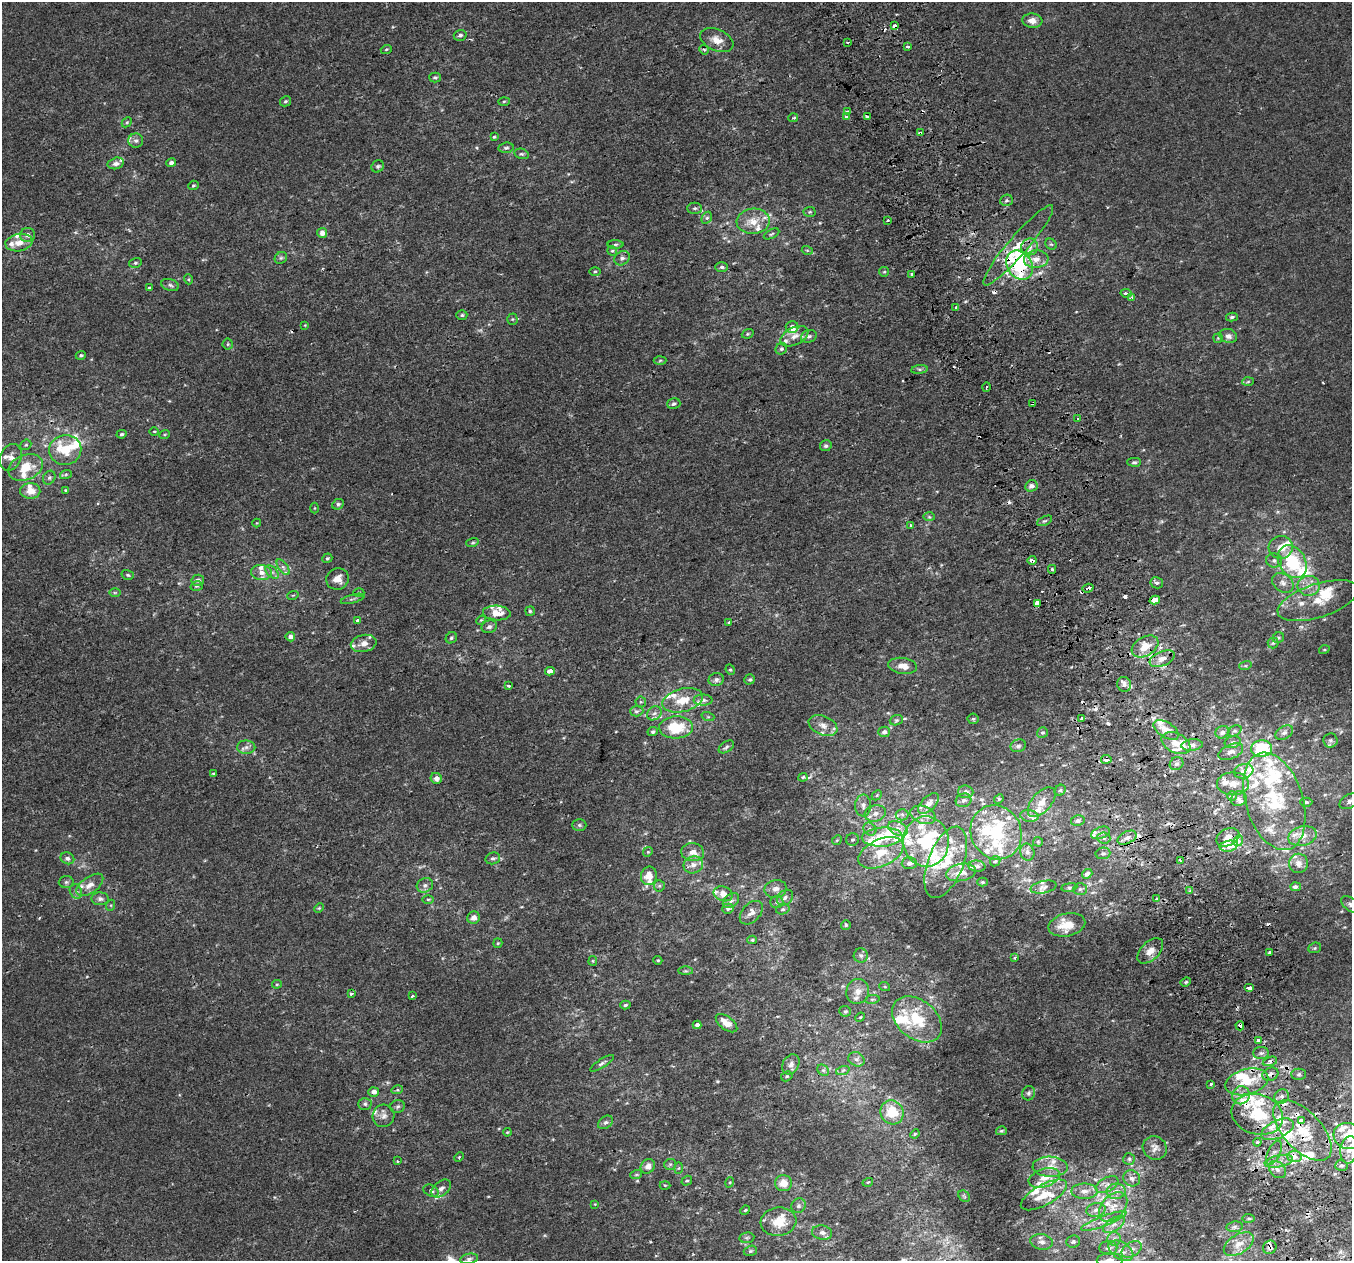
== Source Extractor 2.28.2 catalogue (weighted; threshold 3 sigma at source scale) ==
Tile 6 of 4 x 4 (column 2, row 2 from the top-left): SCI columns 1393-2742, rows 2655-3913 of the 5483 x 5253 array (HDU 1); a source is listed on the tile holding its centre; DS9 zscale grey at full resolution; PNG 1354 x 1263 px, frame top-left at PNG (2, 2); each listed source drawn as its Kron ellipse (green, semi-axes under 4 px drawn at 4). Shown black and unused: <1% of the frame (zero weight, under 2 of 3 exposures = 2% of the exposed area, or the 3 px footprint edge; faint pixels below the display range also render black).
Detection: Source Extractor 2.28.2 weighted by HDU 2 'WHT'; one run over the whole footprint, this tile lists its part. Background -2.75e-04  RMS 0.0028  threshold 0.0127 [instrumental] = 3 sigma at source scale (4.5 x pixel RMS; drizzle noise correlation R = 1.50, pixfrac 1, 0.0396/0.0396 arcsec/px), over >= 5 px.
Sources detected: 500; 1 too faint to see at this stretch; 1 inside a brighter object's white glare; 22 cosmic-ray / hot-pixel residue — neither listed nor drawn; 111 inside a brighter listed object's ellipse — not listed separately; the other 365 listed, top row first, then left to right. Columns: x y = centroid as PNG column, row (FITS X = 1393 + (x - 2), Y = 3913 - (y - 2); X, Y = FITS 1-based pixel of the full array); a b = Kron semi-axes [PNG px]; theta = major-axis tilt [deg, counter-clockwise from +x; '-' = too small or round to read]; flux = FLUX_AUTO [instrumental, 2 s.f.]
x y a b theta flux
1032 21 10 7 -7 1.9
894 26 4 3 - 2.6
460 35 6 5 - 0.75
717 40 17 10 -23 3
848 42 3 3 - 0.68
908 46 3 3 - 1.2
386 49 6 3 20 0.31
704 50 5 4 - 0.4
435 77 6 5 - 0.49
286 101 6 4 30 0.49
504 101 5 3 - 0.31
847 111 4 3 - 0.3
846 116 4 3 - 0.53
867 116 3 3 - 1
793 118 5 3 - 0.88
127 122 6 4 44 0.41
920 133 4 3 - 1.7
494 137 4 4 - 0.32
136 141 7 7 - 0.93
506 148 7 5 8 0.6
522 154 7 5 -14 0.5
116 163 8 5 14 0.98
171 163 5 4 - 0.8
378 166 6 5 - 0.55
193 185 5 4 - 0.39
1006 200 6 5 - 0.57
695 208 7 5 0 0.66
810 212 6 5 - 0.39
707 218 6 4 59 0.53
888 220 3 3 - 0.37
753 221 16 12 3 4.3
322 233 5 5 - 1.7
771 234 8 4 27 0.5
28 235 7 7 - 1.2
19 243 13 8 9 2.6
615 244 8 4 1 0.47
1051 244 6 5 - 0.47
1018 245 52 9 49 7.8
1030 247 8 8 - 1.7
807 250 5 3 - 0.32
612 251 5 4 - 0.36
281 258 6 5 - 0.51
622 258 8 6 36 0.86
1036 259 12 8 6 2.9
135 263 6 5 - 0.49
1019 265 15 12 -57 24
722 267 6 4 1 0.7
595 271 6 4 1 0.33
884 272 5 4 - 0.34
912 275 4 3 - 2.6
188 279 5 3 - 0.31
170 285 9 5 -16 0.75
149 288 3 3 - 0.59
1126 293 5 4 - 0.72
1132 297 3 3 - 0.89
956 307 3 3 - 0.52
462 315 5 4 - 0.45
1232 317 6 4 15 0.56
512 319 5 5 - 0.38
305 325 4 4 - 0.22
792 327 6 6 - 1.2
748 334 6 4 21 0.4
794 336 15 8 27 2.2
809 336 8 6 21 0.84
1228 336 9 7 -16 1.5
1218 338 5 4 - 0.32
228 344 5 5 - 0.39
781 349 6 5 - 0.58
81 355 5 4 - 0.45
660 360 6 4 3 0.42
919 369 8 4 7 0.64
1248 382 6 4 3 0.38
986 387 4 3 - 0.37
1032 403 3 3 - 3
674 404 6 5 - 0.73
1078 419 3 3 - 0.75
154 431 5 3 - 0.27
121 434 5 4 - 0.47
165 434 5 3 - 0.3
26 445 6 5 - 0.42
826 446 6 5 - 0.64
65 450 16 15 - 6.3
11 457 14 10 65 2.1
1134 462 7 4 0 0.5
26 467 18 12 23 6.3
66 474 6 4 19 0.42
49 478 7 6 - 0.62
1031 486 6 5 - 1.4
65 490 4 4 - 0.26
30 491 10 7 -1 2.9
338 504 6 5 - 0.6
314 508 5 3 - 0.24
929 517 6 4 -2 0.39
1044 521 8 4 26 0.53
257 523 4 4 - 0.26
911 526 3 3 - 0.7
472 543 6 4 18 0.39
1281 547 12 11 - 3.5
327 558 5 4 - 0.43
1032 560 4 3 - 3.4
1274 560 8 7 - 1
1292 562 17 13 -59 16
283 567 9 4 -54 0.78
1052 569 4 4 - 0.44
261 572 10 7 -2 1.7
272 572 8 5 -44 0.79
128 575 6 4 -16 0.45
338 579 11 10 - 2.7
198 580 6 5 - 0.93
1157 583 6 5 - 0.66
1283 583 12 8 -34 1.6
197 586 6 4 16 0.4
1309 586 11 10 - 2.4
1088 588 6 3 18 3.5
115 593 6 4 0 0.33
359 593 5 3 - 0.28
293 595 6 3 18 0.28
352 599 12 3 15 0.51
1155 600 5 4 - 13
1318 601 42 16 18 8.3
1037 603 4 3 - 14
530 611 5 4 - 0.42
497 613 14 7 -4 3.4
357 620 4 3 - 0.71
481 620 5 4 - 0.32
729 622 4 3 - 0.76
489 627 8 6 22 0.96
290 637 5 4 - 1.3
451 638 6 5 - 0.47
1278 638 6 5 - 0.52
364 643 13 8 13 2.5
1273 643 5 5 - 0.45
1145 646 14 9 30 4.4
1324 650 5 3 - 0.27
1162 659 13 7 23 2.3
903 666 14 8 -8 2.9
1245 666 6 4 18 0.41
730 670 5 4 - 0.38
550 671 5 3 - 3.9
750 679 5 5 - 0.54
716 680 8 6 13 0.88
1124 684 7 7 - 1.1
508 686 3 3 - 0.64
683 700 20 11 15 5.6
703 700 9 5 0 0.83
641 702 5 5 - 0.41
637 711 6 5 - 0.76
654 713 8 6 39 1
708 717 6 4 -18 0.4
1082 718 3 3 - 0.41
973 719 5 5 - 0.5
896 720 7 5 20 0.49
823 726 15 9 -24 2.5
676 727 17 11 2 9.8
1166 730 14 7 -32 3.3
1235 731 7 5 25 0.57
653 732 5 4 - 0.58
884 732 6 5 - 1.1
1222 732 7 6 - 0.99
1042 733 5 5 - 0.54
1284 733 9 6 30 0.94
1330 740 7 7 - 0.8
1233 742 8 6 16 0.8
1176 743 15 9 -26 3.3
1192 745 10 5 7 1.3
1018 746 8 6 22 0.75
246 747 9 6 0 1.2
726 747 9 5 34 0.73
1262 749 10 8 4 15
1231 752 13 7 24 1.7
1106 759 5 4 - 1.4
1176 764 7 6 - 0.86
1244 771 10 7 15 1.4
213 773 3 2 - 0.31
803 777 5 4 - 0.63
436 778 6 5 - 1.6
1233 784 16 11 0 3.3
1060 790 6 5 - 0.5
966 792 7 6 - 1.2
877 795 6 4 45 0.37
1232 796 5 4 - 0.45
999 799 5 4 - 0.34
1239 799 8 7 - 1.1
963 800 8 6 25 0.89
1274 801 50 28 -73 25
1350 801 11 6 29 1.2
1042 802 18 9 49 2.8
1306 802 6 4 1 0.47
928 804 13 7 45 2.1
863 805 11 8 87 1.5
875 813 11 8 14 1.9
902 815 6 6 - 0.73
923 815 13 8 -21 2.1
1029 816 9 5 -9 0.86
1078 821 7 5 10 1
579 825 7 6 - 0.57
898 828 10 6 -24 1.5
870 829 7 5 -45 0.81
996 832 27 25 -63 17
1100 833 10 5 22 1
1302 836 14 9 14 3
882 837 20 9 3 7.8
1228 837 12 8 26 2.5
1104 838 6 5 - 0.58
1127 838 10 6 27 1.2
837 840 5 4 - 0.36
852 840 6 6 - 0.63
1238 841 5 4 - 2.2
926 842 25 23 -86 14
1038 842 5 5 - 0.32
1229 846 9 5 11 4.1
648 852 5 4 - 0.36
693 852 11 9 -5 2.6
1027 852 8 7 - 1
881 853 24 13 24 7.1
1103 853 7 6 - 0.63
67 858 7 6 - 0.98
493 858 7 6 - 0.69
995 861 6 4 45 0.42
1180 861 4 3 - 2.4
946 862 37 17 69 9.3
909 863 7 6 - 1.2
1299 863 9 9 - 2.1
693 865 10 8 18 2.1
977 866 8 5 -6 0.73
961 872 15 8 10 2.6
1087 874 5 4 - 1.1
649 876 9 8 - 3.3
66 882 7 6 - 0.6
982 882 5 4 - 0.34
90 885 15 8 36 2.4
425 885 8 7 - 1
659 886 6 5 - 0.51
1044 887 13 6 12 1.1
1069 887 8 4 8 0.53
1295 887 5 4 - 0.88
776 889 11 9 13 1.6
1080 889 7 5 2 0.63
76 891 8 6 -66 0.84
1189 891 4 3 - 0.43
723 894 10 7 -18 2.3
785 898 9 7 42 0.98
100 899 8 6 -3 0.94
428 899 5 3 - 0.32
1156 899 3 3 - 2.9
731 901 9 6 37 0.87
777 902 6 5 - 0.63
1350 904 10 6 -40 0.95
111 905 5 3 - 0.34
319 908 5 4 - 0.34
728 909 6 5 - 0.76
783 909 7 5 14 0.5
751 913 14 9 47 1.9
474 918 6 6 - 1.5
846 925 5 5 - 0.41
1067 925 19 11 13 5.4
752 940 4 4 - 0.38
498 943 5 4 - 0.37
1315 948 6 5 - 0.46
1150 951 15 9 45 2.9
1269 952 3 3 - 0.41
861 955 7 7 - 0.83
1015 958 4 3 - 0.59
658 960 4 4 - 0.35
593 961 5 4 - 0.3
686 971 7 3 0 0.42
1186 982 5 4 - 0.39
277 984 5 4 - 0.32
885 987 5 3 - 0.27
1249 988 5 4 - 2.8
858 991 12 11 - 2.3
351 994 3 3 - 0.98
412 996 3 3 - 1.3
872 999 7 3 8 0.37
625 1005 5 4 - 0.46
845 1011 6 5 - 0.59
860 1017 5 4 - 0.33
917 1019 28 19 -39 12
726 1023 12 6 -37 3.4
697 1025 4 4 - 1
1240 1026 4 4 - 4
1258 1040 3 3 - 1.5
1261 1053 8 6 0 0.82
856 1059 8 7 - 1
1270 1061 7 4 15 2.3
602 1063 14 4 32 0.77
791 1064 11 8 63 1.4
823 1070 6 5 - 0.6
843 1070 7 4 19 0.49
1270 1074 8 6 27 1.5
1299 1074 7 5 1 0.62
787 1076 6 5 - 0.43
1247 1082 22 12 15 7.8
1211 1084 3 3 - 1.2
397 1090 6 3 17 0.36
373 1092 5 5 - 1.3
1029 1093 7 6 - 0.67
1241 1095 9 8 - 2.2
1282 1096 7 7 - 1.3
365 1104 6 5 - 0.64
398 1106 7 6 - 0.61
892 1112 12 11 - 8.3
1257 1114 26 20 -16 14
383 1116 11 11 - 1.6
1302 1120 4 3 - 16
605 1122 8 6 36 0.7
1278 1129 17 9 24 3.9
1302 1130 37 19 -47 14
1001 1131 5 4 - 0.38
507 1132 4 3 - 0.23
915 1134 5 4 - 0.31
1348 1136 14 13 - 5.9
1257 1142 4 3 - 0.39
1155 1148 12 11 - 1.7
1349 1150 14 9 82 3.1
1274 1153 13 6 64 1.5
459 1157 5 3 - 0.29
1295 1157 7 5 -7 3.1
1129 1159 6 6 - 0.54
397 1161 4 3 - 0.32
1279 1161 14 6 11 2.2
670 1164 6 5 - 0.45
648 1166 8 6 51 1.6
1341 1166 6 5 - 0.63
1050 1167 17 10 -2 3.8
678 1168 5 4 - 0.32
1277 1170 10 7 -46 1.5
636 1175 6 4 19 0.4
1044 1178 16 9 18 3.5
1132 1178 8 7 - 1.1
687 1181 5 4 - 0.41
730 1182 5 3 - 0.27
868 1182 5 3 - 0.28
783 1183 8 8 - 3
665 1185 5 3 - 0.27
1107 1185 12 7 27 1.5
441 1188 11 7 40 1.3
431 1191 8 5 -31 0.77
1084 1191 13 8 0 2.1
1116 1191 9 7 3 1.7
1044 1195 26 10 29 5.9
964 1196 6 5 - 0.46
595 1204 4 4 - 0.23
798 1206 7 7 - 0.82
1113 1207 17 11 49 3.7
745 1210 5 4 - 0.33
1096 1210 9 7 12 1.3
1249 1218 6 4 -5 0.4
1104 1221 24 5 20 2.3
778 1222 18 14 7 5.8
1114 1224 12 6 33 1.6
1234 1227 8 5 8 0.72
822 1233 10 7 -10 1.3
747 1238 7 5 7 0.53
1114 1239 7 6 - 0.88
1042 1242 11 7 -10 1.4
1073 1242 7 6 - 0.63
1239 1244 16 9 31 2.9
1270 1247 7 6 - 1
1108 1248 9 7 3 1.3
1132 1249 11 7 30 1.3
750 1251 7 5 17 0.51
1121 1251 13 8 -32 2.3
469 1259 9 5 10 0.75
1110 1260 13 7 1 1.8
Overlapping masked pixels (flux is a lower limit): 23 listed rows (the first 20) at x y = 894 26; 920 133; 1018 245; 1019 265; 912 275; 1032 403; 1032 560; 1088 588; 1155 600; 1037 603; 1145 646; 1106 759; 1229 846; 1240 1026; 1270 1061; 1270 1074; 1299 1074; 1247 1082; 1257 1114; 1302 1120
Isophote crosses this tile's border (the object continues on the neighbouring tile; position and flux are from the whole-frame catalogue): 4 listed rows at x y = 1350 801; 1350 904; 1348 1136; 1110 1260